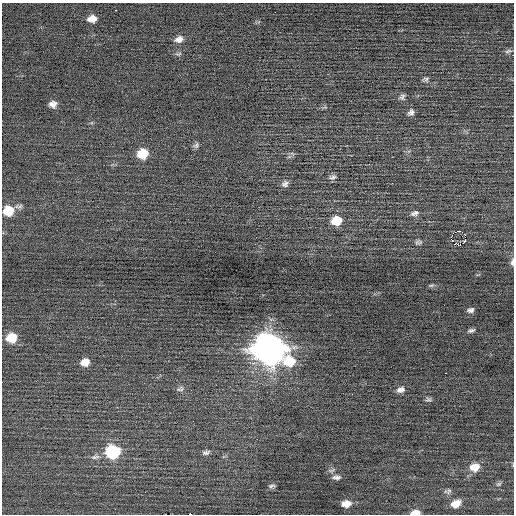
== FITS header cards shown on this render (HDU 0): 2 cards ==
NAXIS1  =                  512 / Axis length
NAXIS2  =                  512 / Axis length

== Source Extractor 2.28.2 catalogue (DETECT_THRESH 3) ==
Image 512 x 512 px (HDU 0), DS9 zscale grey, 1 PNG px = 1 image px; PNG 516 x 516 px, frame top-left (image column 1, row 512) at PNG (2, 3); no overlay
Background 6.44e-04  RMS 0.67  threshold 2.01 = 3 sigma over >= 5 px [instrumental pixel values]
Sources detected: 46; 1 with non-positive FLUX_AUTO (blend fragments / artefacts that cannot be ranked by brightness) is not listed; the other 45 listed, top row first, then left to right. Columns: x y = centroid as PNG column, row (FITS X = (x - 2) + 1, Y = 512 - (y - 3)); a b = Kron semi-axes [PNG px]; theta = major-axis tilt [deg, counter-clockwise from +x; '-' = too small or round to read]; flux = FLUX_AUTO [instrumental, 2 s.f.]
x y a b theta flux
116 10 3 2 - 100
92 19 9 7 7 380
179 39 11 8 18 260
508 51 11 4 15 100
426 79 7 6 - 99
402 97 8 6 60 120
53 104 8 7 - 250
411 112 8 7 - 150
196 145 9 6 30 110
143 154 10 9 - 1000
332 177 12 6 13 150
285 184 10 8 35 170
8 211 11 10 - 950
415 213 11 6 13 160
336 220 11 9 12 810
460 231 3 2 - 2100
465 235 2 2 - 200
465 240 3 3 - 95
418 242 10 6 -3 110
455 244 3 2 - 370
458 245 3 2 - 220
512 262 9 4 87 150
431 285 8 4 8 76
470 310 8 5 12 130
471 330 9 4 18 110
12 338 10 9 - 1000
269 349 13 12 - 71000
289 361 14 13 - 1300
85 362 10 8 22 470
445 373 2 2 - 26
180 389 11 7 18 150
401 390 10 7 15 200
428 399 9 5 -15 93
113 452 11 10 - 3200
206 453 11 5 16 130
95 457 13 6 7 180
475 467 11 9 14 570
336 477 10 6 1 170
499 484 8 5 26 92
272 486 10 5 10 100
449 491 9 6 40 120
456 503 11 8 24 460
346 504 10 7 7 390
415 513 9 5 5 370
190 514 4 2 - 2600
At the frame edge (FLAGS 8, measured only in part): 3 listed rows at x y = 512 262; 415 513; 190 514
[1 non-positive-flux detection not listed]